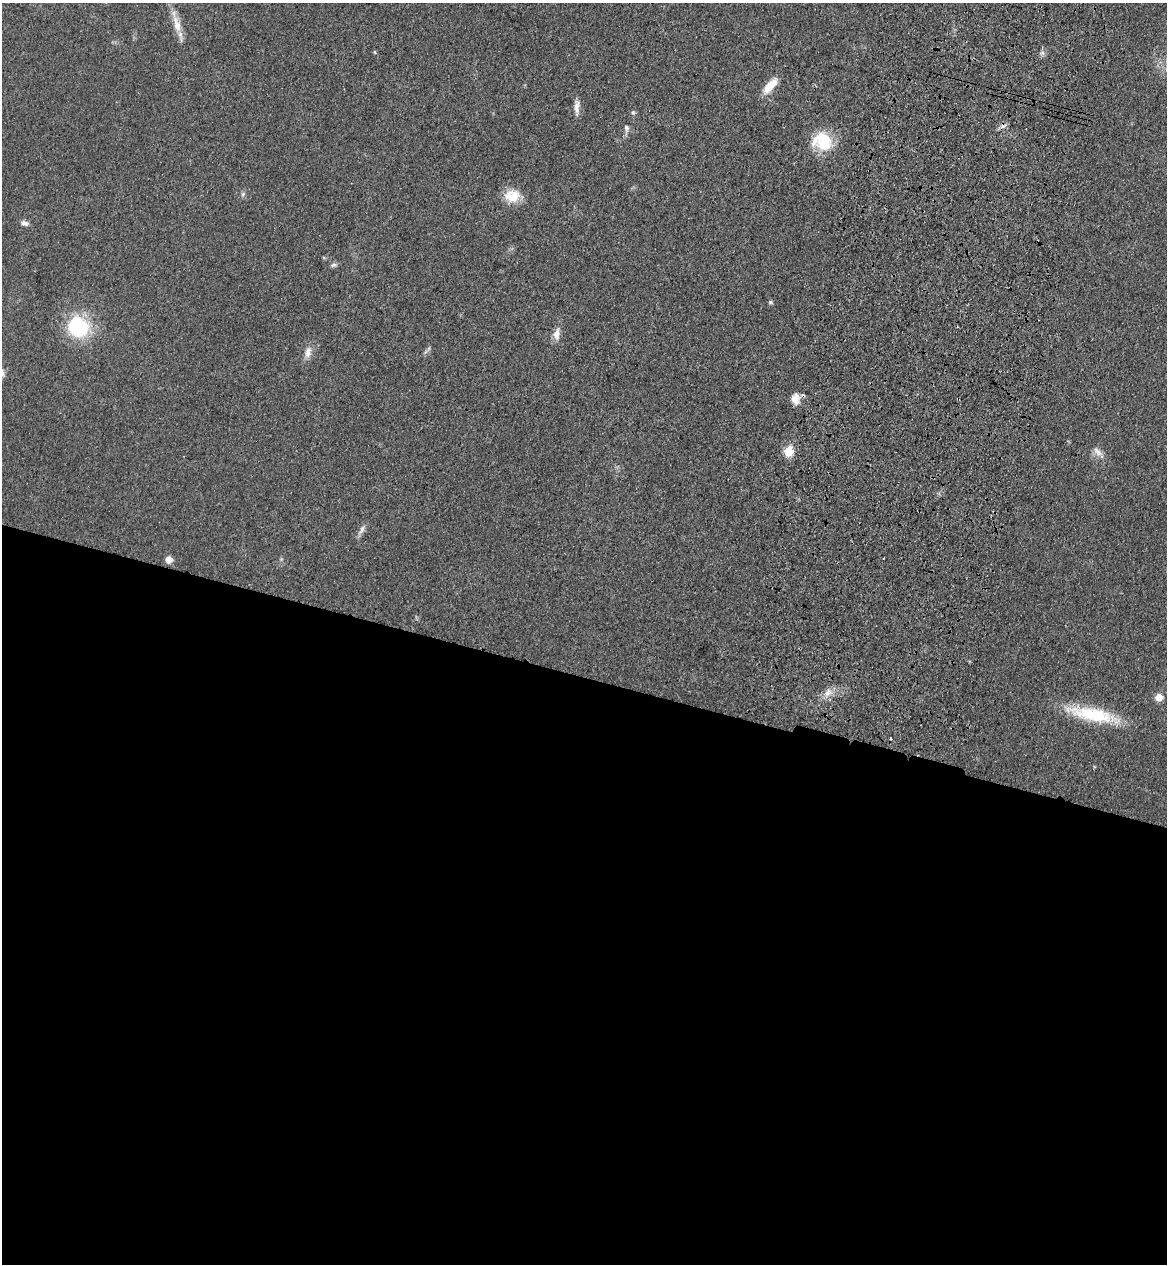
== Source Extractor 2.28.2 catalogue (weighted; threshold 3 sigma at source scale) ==
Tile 14 of 4 x 4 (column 2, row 4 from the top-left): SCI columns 1406-2570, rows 38-1299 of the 5260 x 5122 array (HDU 1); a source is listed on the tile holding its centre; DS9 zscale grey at full resolution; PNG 1169 x 1266 px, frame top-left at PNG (2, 3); no overlay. Shown black and unused: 47% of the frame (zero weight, under 3 of 4 exposures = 6% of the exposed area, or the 3 px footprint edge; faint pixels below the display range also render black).
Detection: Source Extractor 2.28.2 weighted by HDU 2 'WHT'; one run over the whole footprint, this tile lists its part. Background 0.0581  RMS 0.007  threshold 0.0313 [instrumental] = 3 sigma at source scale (4.5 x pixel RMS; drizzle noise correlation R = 1.50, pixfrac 1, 0.05/0.05 arcsec/px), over >= 5 px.
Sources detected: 25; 2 cosmic-ray / hot-pixel residue — not listed; the other 23 listed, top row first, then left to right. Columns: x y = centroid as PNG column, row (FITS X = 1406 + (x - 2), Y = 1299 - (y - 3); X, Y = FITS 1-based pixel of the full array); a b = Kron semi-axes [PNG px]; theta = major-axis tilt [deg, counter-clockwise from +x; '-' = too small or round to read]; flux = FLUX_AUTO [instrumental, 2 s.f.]
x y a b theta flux
177 24 25 9 -72 10
375 52 5 3 - 0.67
769 86 20 8 48 13
577 107 20 6 86 4.8
633 112 5 5 - 1.1
626 128 11 6 -81 2.3
822 141 23 20 -23 30
243 194 7 4 46 1.3
512 196 20 15 0 14
24 223 9 6 -14 2.7
333 265 7 6 - 1.9
770 302 6 5 - 1
78 327 22 20 -47 57
556 334 17 8 83 5.5
308 352 16 8 78 5.4
795 399 12 9 89 6.3
789 451 5 5 - 42
1098 452 17 8 -43 4.7
362 529 13 6 62 3.4
169 559 5 5 - 12
828 692 10 10 - 5.1
1159 697 5 5 - 16
1093 715 63 15 -12 42